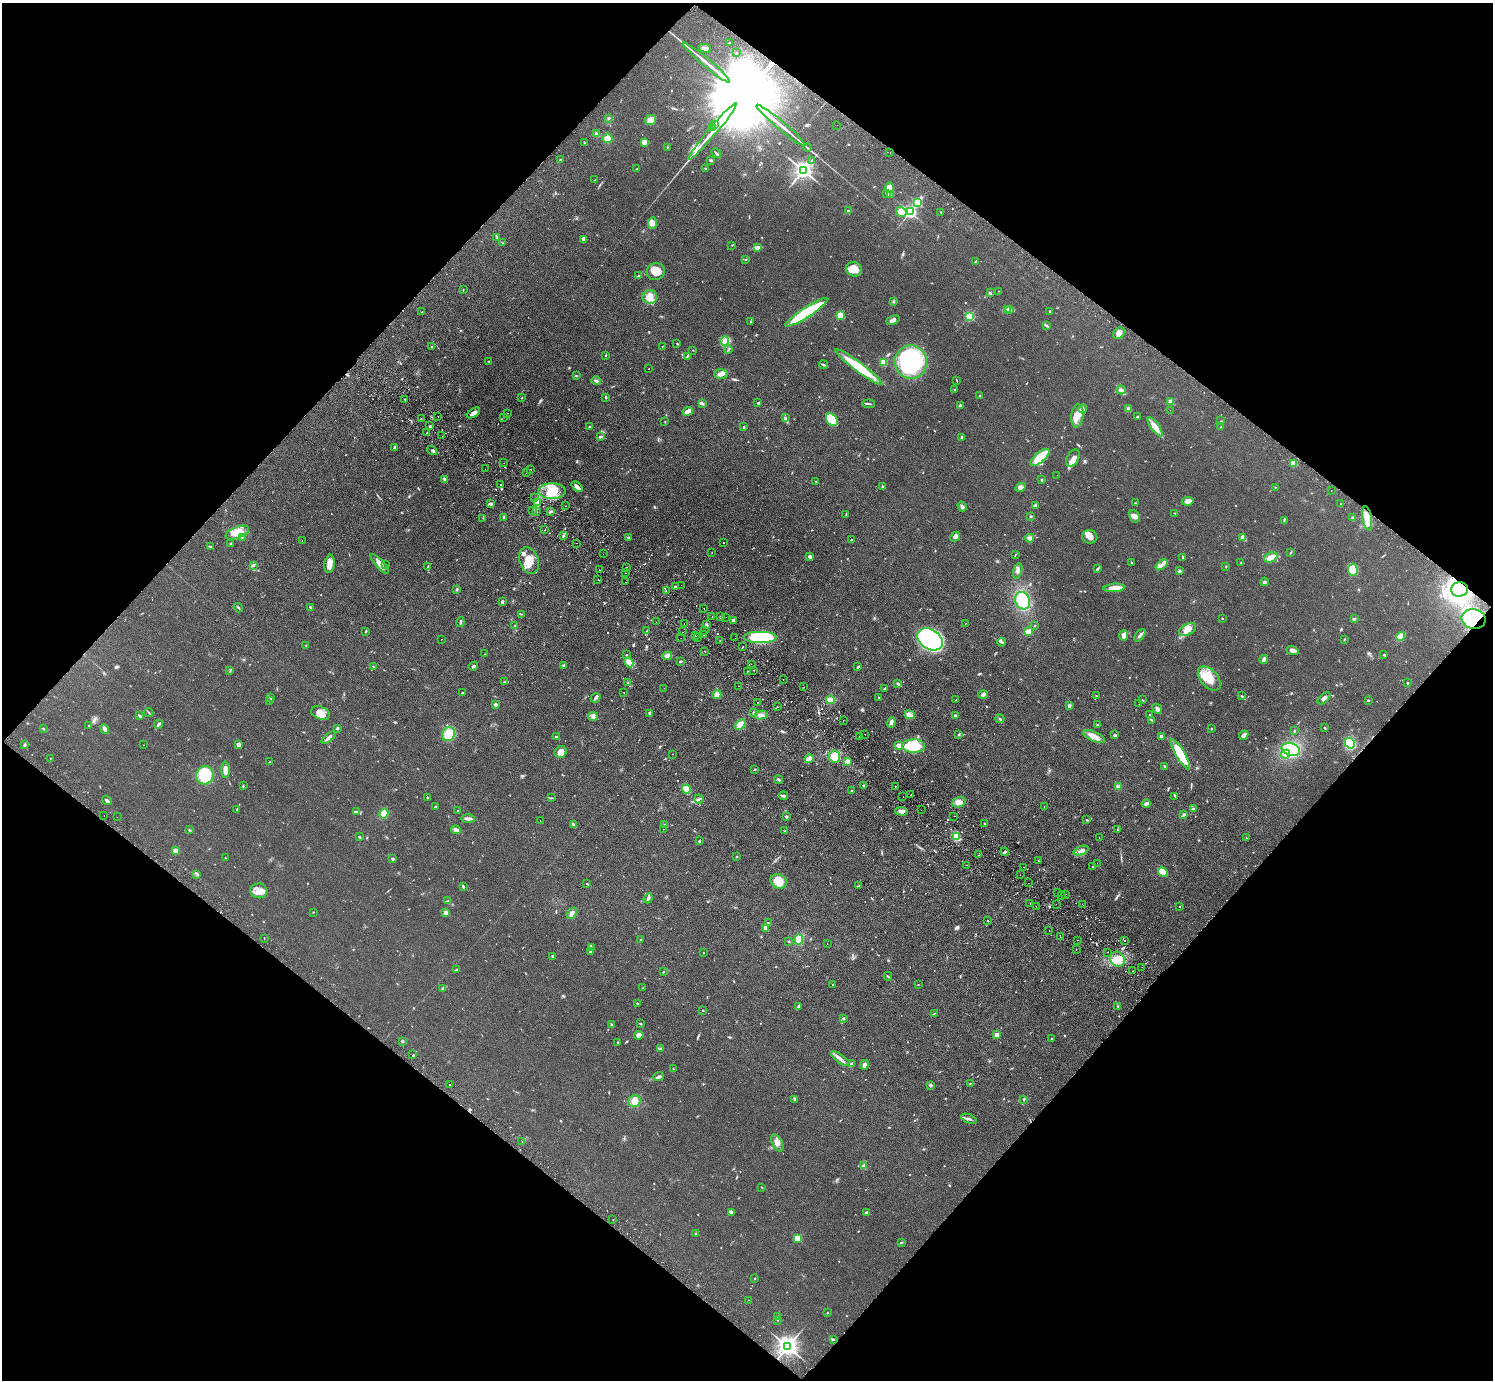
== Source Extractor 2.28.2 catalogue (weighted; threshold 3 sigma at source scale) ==
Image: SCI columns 41-6002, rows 204-5713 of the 6042 x 6058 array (HDU 1 of 3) = the unmasked area's bounding box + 8 px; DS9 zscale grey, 4 x 4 block average (1 PNG px = mean of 4 x 4 image px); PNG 1495 x 1382 px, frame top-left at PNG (2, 3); each listed source drawn as its Kron ellipse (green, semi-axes under 4 px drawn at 4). Shown black and unused: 50% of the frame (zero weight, under 2 of 3 exposures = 3% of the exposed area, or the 3 px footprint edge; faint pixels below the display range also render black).
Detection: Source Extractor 2.28.2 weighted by HDU 2 'WHT'. Background 0.0829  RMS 0.0076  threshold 0.0344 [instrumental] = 3 sigma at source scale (4.5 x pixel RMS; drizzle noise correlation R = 1.50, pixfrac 1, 0.05/0.05 arcsec/px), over >= 5 px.
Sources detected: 1007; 6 too faint to see at this stretch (4 x 4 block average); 1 inside a brighter object's white glare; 57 cosmic-ray / hot-pixel residue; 1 long thin detection or spike segment (spike, bleed or trail) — neither listed nor drawn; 11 coinciding with a brighter row at this scale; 35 inside a brighter listed object's ellipse — not listed separately; of the other 896, all 500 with FLUX_AUTO >= 2.03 (the completeness limit of this list) listed and drawn (396 fainter detections not listed), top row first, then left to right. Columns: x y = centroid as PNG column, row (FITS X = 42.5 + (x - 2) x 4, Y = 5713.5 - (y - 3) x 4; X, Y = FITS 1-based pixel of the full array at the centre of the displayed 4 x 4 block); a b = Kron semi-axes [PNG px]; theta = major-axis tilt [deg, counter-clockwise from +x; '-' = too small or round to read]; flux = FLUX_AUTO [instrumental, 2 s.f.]
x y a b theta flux
730 43 2 2 - 6.6
705 48 6 3 -15 21
736 52 2 2 - 3.9
706 63 30 2 -40 58
609 118 3 2 - 4.5
650 120 6 5 - 29
715 124 3 2 - 1800
781 125 31 2 -40 59
837 125 2 2 - 2.2
712 127 3 2 - 1800
713 131 36 2 50 93
596 133 4 2 - 4.7
607 138 5 5 - 31
644 142 3 3 - 22
584 143 2 2 - 2.6
667 147 2 2 - 2.9
807 148 4 2 - 4.8
890 152 2 2 - 5.2
716 153 6 2 -45 6.3
560 160 4 2 - 3.4
711 160 3 2 - 4.8
811 161 2 2 - 2.1
705 168 2 2 - 3.8
636 169 2 2 - 3.4
803 170 3 3 - 2900
595 180 2 2 - 3.6
889 187 5 4 - 29
886 193 2 2 - 3.1
891 194 3 2 - 6.8
917 202 3 2 - 290
849 210 3 2 - 2.6
901 212 5 4 - 60
910 212 2 2 - 990
941 212 2 2 - 3.2
652 223 6 4 85 35
497 237 3 2 - 4
584 239 3 2 - 29
503 243 2 2 - 2
732 245 2 2 - 2.4
757 247 4 2 - 22
746 260 2 2 - 2.1
976 261 3 2 - 3.5
854 269 8 7 - 58
656 272 9 8 - 59
639 276 2 2 - 8.4
463 290 2 2 - 2.3
999 291 2 2 - 2.4
990 293 3 3 - 5.5
650 297 7 6 - 35
893 302 2 2 - 2.4
1007 309 3 2 - 5.2
1010 310 2 2 - 3.5
1050 311 3 2 - 2.8
422 312 2 2 - 2.5
806 312 25 5 33 310
840 315 2 2 - 220
969 316 2 2 - 430
893 320 7 2 24 17
750 321 2 2 - 5.3
1046 325 4 2 - 6.3
1119 333 6 5 - 24
725 341 5 3 - 15
677 343 3 2 - 2.7
662 346 2 2 - 2.2
432 347 2 2 - 4
693 350 2 2 - 2.2
728 350 4 2 - 5.9
606 356 2 2 - 3.9
687 356 3 2 - 3
488 361 2 2 - 2.3
883 362 4 4 - 24
911 362 16 16 - 550
823 365 4 2 - 6.6
859 367 29 4 -37 190
649 369 2 2 - 2.5
721 374 7 4 0 18
576 376 2 2 - 3
956 380 3 2 - 2.7
596 381 4 2 - 7.3
955 389 2 2 - 3.6
1121 390 5 2 - 8.6
980 396 3 2 - 6.2
606 397 3 2 - 4.6
522 398 2 2 - 2.3
405 399 2 2 - 2.2
1170 402 2 2 - 94
758 403 3 2 - 3.6
702 404 3 2 - 6.3
869 404 6 2 -7 5.5
960 406 3 2 - 7.7
1083 409 4 3 - 11
1128 409 3 2 - 4.1
1170 410 2 2 - 2.1
688 411 5 3 - 26
473 413 7 2 35 23
507 413 2 2 - 2.1
438 416 2 2 - 6.8
1077 416 12 6 83 45
504 417 2 2 - 6.8
1137 417 3 2 - 5.4
785 418 4 2 - 5.4
421 419 2 2 - 2.4
832 420 7 5 -52 130
665 421 2 2 - 2.1
1221 421 2 2 - 2.2
430 426 3 2 - 5.1
589 427 3 2 - 4
744 427 3 2 - 4.3
1155 427 11 4 -55 42
1221 427 2 2 - 2.1
427 433 2 2 - 2.3
442 436 2 2 - 2.9
601 437 4 2 - 6
962 437 3 2 - 6
395 448 3 2 - 7.3
432 450 5 2 - 9.8
1040 457 12 5 39 110
1073 458 9 6 60 26
504 463 2 2 - 2.4
1293 464 4 3 - 39
485 469 2 2 - 7
530 470 2 2 - 2.2
526 473 2 2 - 3.5
1057 475 2 2 - 2.3
444 479 4 3 - 8.2
1042 480 3 2 - 2.9
816 481 2 2 - 3.1
501 485 2 2 - 4.2
883 486 3 2 - 4.6
577 487 6 2 -41 21
1021 487 5 2 - 9.9
1275 487 2 2 - 2.7
1331 490 2 2 - 3.2
552 491 13 8 -1 100
534 498 2 2 - 3.6
1188 501 6 3 10 29
537 503 3 2 - 7.7
1135 503 2 2 - 2.2
490 504 4 3 - 7.5
1340 504 2 2 - 3.5
1035 505 4 2 - 6.9
565 506 2 2 - 2.2
962 506 5 3 - 12
532 510 2 2 - 2.7
551 511 4 2 - 9.3
537 512 2 2 - 3.2
1175 513 2 2 - 2.3
846 514 3 2 - 3.2
1031 516 2 2 - 4.1
1135 516 7 5 -61 20
483 518 2 2 - 3
504 518 3 2 - 12
1352 518 2 2 - 8
1367 518 12 4 -81 54
1284 520 4 2 - 4
545 530 2 2 - 4.5
237 533 12 5 20 68
563 535 3 2 - 4.5
242 537 2 2 - 2.6
628 537 2 2 - 5.8
955 537 5 3 - 14
1090 537 7 7 - 28
1243 537 3 2 - 23
1030 538 4 4 - 19
302 540 2 2 - 2.2
851 540 2 2 - 2.7
576 543 2 2 - 2.4
723 543 2 2 - 2.5
230 544 2 2 - 7
210 547 3 2 - 8.9
712 552 2 2 - 2.9
1291 552 3 2 - 2
603 554 2 2 - 2.2
1015 555 4 2 - 2.4
810 556 2 2 - 42
1183 557 3 2 - 4.2
1271 557 7 4 24 36
529 561 14 9 -71 72
1241 562 2 2 - 2.1
1131 563 3 2 - 3.5
330 564 9 5 82 30
380 564 13 4 -48 31
385 564 2 2 - 2.3
253 565 3 2 - 8.5
1162 565 7 3 38 17
1226 566 2 2 - 2.4
428 567 4 2 - 5.9
627 567 2 2 - 2.7
1098 568 3 2 - 3.8
599 570 2 2 - 2.8
1353 570 6 5 - 79
1018 571 8 3 74 14
1180 571 3 3 - 5.8
626 573 2 2 - 7.3
598 580 2 2 - 3.7
626 582 2 2 - 23
1264 582 4 2 - 5.9
681 585 2 2 - 2.4
675 587 2 2 - 8.6
1114 588 10 4 4 49
457 589 2 2 - 11
1459 589 8 7 - 710
666 590 2 2 - 2.6
1023 601 9 7 -64 150
502 602 3 2 - 9.7
310 607 3 2 - 6.7
238 608 5 2 - 4
704 608 2 2 - 3.1
521 614 3 2 - 2.9
712 616 2 2 - 2.2
721 617 3 2 - 3.6
726 617 2 2 - 2.5
1222 618 2 2 - 3.2
1354 619 3 2 - 6.8
1474 619 12 9 -11 240
733 620 3 3 - 10
460 622 5 2 - 7.1
656 622 2 2 - 2.3
966 623 2 2 - 4
684 624 2 2 - 2.5
515 625 2 2 - 2.4
706 625 3 2 - 7.2
1035 626 2 2 - 2.5
705 630 2 2 - 2.9
1187 630 9 5 30 32
366 631 3 2 - 4.5
647 631 2 2 - 2.5
682 632 2 2 - 4.9
1028 632 4 3 - 42
704 635 2 2 - 2.2
1124 635 5 4 - 26
1140 635 7 2 51 10
695 636 2 2 - 3
1400 636 4 3 - 54
761 637 17 6 0 410
681 638 2 2 - 2.6
698 638 2 2 - 2.8
735 638 2 2 - 2.1
441 639 2 2 - 2.3
930 639 14 10 -31 1400
1344 639 2 2 - 2.3
720 640 2 2 - 2.1
1002 642 4 2 - 6.4
306 645 2 2 - 2.3
743 647 2 2 - 6
1292 650 6 3 -21 15
705 651 2 2 - 14
484 654 2 2 - 2.8
626 655 2 2 - 2.9
1384 655 3 2 - 3.3
667 656 5 3 - 12
1264 659 5 3 - 15
680 661 4 2 - 5.2
629 662 5 3 - 44
751 664 2 2 - 2.3
373 666 2 2 - 2.2
473 666 5 2 - 7
564 666 3 2 - 4
858 667 4 2 - 5.1
230 670 2 2 - 2.4
754 670 2 2 - 2.8
747 671 2 2 - 4.5
1209 679 14 8 -48 75
783 680 2 2 - 2.3
504 682 4 2 - 4.4
628 682 2 2 - 2.6
1407 683 2 2 - 3.3
898 684 3 2 - 8.1
738 686 2 2 - 3.9
804 687 2 2 - 2.5
664 688 2 2 - 2.5
884 689 3 2 - 3.2
624 692 2 2 - 9.4
463 693 3 2 - 2.7
983 694 5 3 - 8.9
717 695 4 4 - 35
1096 695 2 2 - 2.3
1241 696 2 2 - 2.2
270 697 4 2 - 5.3
878 697 2 2 - 3.1
595 698 5 2 - 7.9
1324 698 7 4 43 18
831 700 5 4 - 35
956 700 2 2 - 2.3
1142 700 2 2 - 3.1
1368 700 2 2 - 2.9
270 701 3 2 - 3.4
758 702 2 2 - 13
1139 704 2 2 - 2.2
495 705 3 2 - 18
1069 706 4 3 - 8.1
777 707 2 2 - 6.3
1157 709 5 3 - 12
149 712 5 2 - 4.7
753 712 3 2 - 4.4
320 713 10 6 -23 42
650 713 2 2 - 22
761 715 6 4 9 16
910 715 5 4 - 28
955 715 2 2 - 20
1150 715 3 2 - 2.8
139 716 4 3 - 5.8
593 716 5 4 - 13
1000 719 4 2 - 5.5
843 720 2 2 - 2.1
1152 720 3 2 - 2.9
891 722 5 4 - 13
158 724 5 2 - 9
740 724 6 3 40 42
1098 724 3 2 - 2.1
88 725 2 2 - 2.5
43 728 2 2 - 3
337 728 2 2 - 8
1325 728 2 2 - 8.4
105 729 5 3 - 17
1211 729 2 2 - 4.1
1294 731 3 2 - 3.4
449 734 7 6 - 91
865 734 2 2 - 3.7
959 734 2 2 - 3
1115 735 4 2 - 5.7
1244 735 5 3 - 20
860 736 2 2 - 3.2
1094 736 12 5 -24 39
1161 736 2 2 - 40
556 737 2 2 - 20
329 738 8 2 38 17
1350 743 5 4 - 210
238 744 4 3 - 10
24 745 4 2 - 5.1
143 745 2 2 - 5.9
899 745 3 3 - 19
914 746 11 6 -2 140
1291 749 9 6 -19 240
561 752 6 5 - 27
673 754 2 2 - 3.5
1181 754 17 4 -60 220
1286 754 4 3 - 29
835 756 6 5 - 70
50 758 2 2 - 2.5
809 759 4 3 - 20
847 761 4 3 - 17
269 762 3 2 - 2.4
1165 766 3 2 - 5.6
755 769 2 2 - 3.7
225 770 8 4 -88 29
205 775 9 8 - 160
779 780 4 2 - 5.9
864 785 2 2 - 6.7
243 786 3 2 - 4
895 786 2 2 - 2.8
1118 786 3 3 - 18
686 789 5 4 - 32
851 790 2 2 - 3.7
911 795 2 2 - 5.2
783 796 4 3 - 8.2
1175 796 2 2 - 2.6
427 797 2 2 - 2.9
903 797 2 2 - 3.7
552 798 3 2 - 2.7
699 799 5 2 - 8.1
107 800 5 2 - 13
959 802 7 5 20 28
1146 804 4 4 - 10
435 807 2 2 - 4.7
1044 807 2 2 - 13
1194 809 4 3 - 8
236 810 3 2 - 2.7
921 810 2 2 - 3
458 811 2 2 - 12
902 811 6 4 -2 20
356 812 3 2 - 3.9
384 814 5 4 - 39
1184 815 3 3 - 6.4
104 816 2 2 - 2.2
954 816 2 2 - 3.4
117 817 2 2 - 2.1
786 817 3 2 - 4.7
468 819 7 3 -1 16
1087 820 2 2 - 3.8
540 821 2 2 - 2.4
573 824 4 2 - 7.3
984 824 2 2 - 3.5
665 825 3 2 - 4.2
663 829 2 2 - 3.9
190 830 3 2 - 3.3
456 830 5 4 - 18
1117 830 2 2 - 2.1
785 831 3 2 - 3.2
956 836 4 4 - 25
359 837 3 2 - 3.5
1099 838 2 2 - 7.5
1246 838 2 2 - 2.2
699 841 2 2 - 5.8
175 851 2 2 - 100
1081 851 8 3 21 16
1005 852 4 2 - 8.6
978 855 2 2 - 3.2
736 857 2 2 - 3
225 858 2 2 - 2.8
393 859 2 2 - 22
1038 861 2 2 - 2.2
1097 863 2 2 - 2.1
967 865 2 2 - 2.2
1024 867 2 2 - 6.4
1092 867 2 2 - 3.2
1163 872 5 3 - 78
196 874 2 2 - 3.6
1020 875 2 2 - 3.5
778 881 8 7 - 69
1028 883 2 2 - 3.7
587 884 3 2 - 3
859 885 2 2 - 2.2
463 887 3 2 - 6.2
259 891 8 7 - 39
1057 892 2 2 - 2.6
1066 894 2 2 - 4
1061 896 2 2 - 2.6
648 898 5 2 - 10
448 901 2 2 - 2.5
1030 903 2 2 - 2.5
1056 904 2 2 - 5.8
1083 905 2 2 - 2.5
1036 906 2 2 - 3.2
1180 906 2 2 - 2.5
313 912 2 2 - 2.1
446 913 2 2 - 69
572 913 6 3 53 18
988 921 2 2 - 2.5
768 923 3 2 - 4.4
765 928 4 3 - 19
1049 931 2 2 - 4.5
1060 937 2 2 - 2.6
264 938 2 2 - 2.5
799 939 5 4 - 68
641 940 3 2 - 4.3
1077 940 2 2 - 3.2
789 941 2 2 - 2.4
1124 941 2 2 - 62
827 943 2 2 - 2.5
591 948 3 2 - 5.1
1076 950 2 2 - 3
591 952 2 2 - 2.6
1108 952 2 2 - 2.3
703 953 2 2 - 2.6
552 956 2 2 - 4.8
1118 959 8 7 - 49
1142 967 2 2 - 2.2
456 970 4 2 - 12
1132 971 2 2 - 5.6
663 972 2 2 - 3.4
888 976 4 2 - 4.4
833 985 2 2 - 9.5
918 985 2 2 - 2.1
643 988 2 2 - 2.3
442 989 3 2 - 7
637 1003 2 2 - 3
1118 1006 3 2 - 2.7
798 1007 4 2 - 7
703 1010 2 2 - 2.6
934 1013 3 2 - 3.6
843 1018 2 2 - 18
611 1024 4 2 - 4.5
640 1024 2 2 - 4.8
639 1035 4 3 - 33
997 1035 2 2 - 83
1051 1039 2 2 - 7.9
402 1041 2 2 - 21
617 1042 2 2 - 2.5
661 1049 4 2 - 5.5
413 1055 2 2 - 3.2
840 1058 10 3 -37 19
851 1064 4 3 - 8.9
864 1065 4 3 - 14
673 1069 2 2 - 2.3
659 1077 5 2 - 11
970 1083 2 2 - 2.4
450 1085 2 2 - 4
930 1085 2 2 - 32
794 1099 3 2 - 7.1
1024 1099 2 2 - 3.7
634 1101 6 6 - 36
969 1119 8 2 -22 11
522 1142 2 2 - 7.4
777 1143 9 5 -62 26
864 1165 4 2 - 7
762 1187 3 2 - 3
731 1212 4 2 - 16
866 1213 3 2 - 6.1
613 1219 2 2 - 6.1
695 1234 2 2 - 13
797 1238 2 2 - 220
901 1242 3 2 - 3.1
754 1279 3 2 - 2.7
749 1300 2 2 - 2.3
827 1313 2 2 - 3.4
777 1316 2 2 - 2.6
777 1320 2 2 - 3.1
834 1340 3 2 - 2.9
787 1347 3 3 - 3600
Overlapping masked pixels (flux is a lower limit): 2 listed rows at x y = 1459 589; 1474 619
Diffuse or blended objects may show on this block-average render without a row.